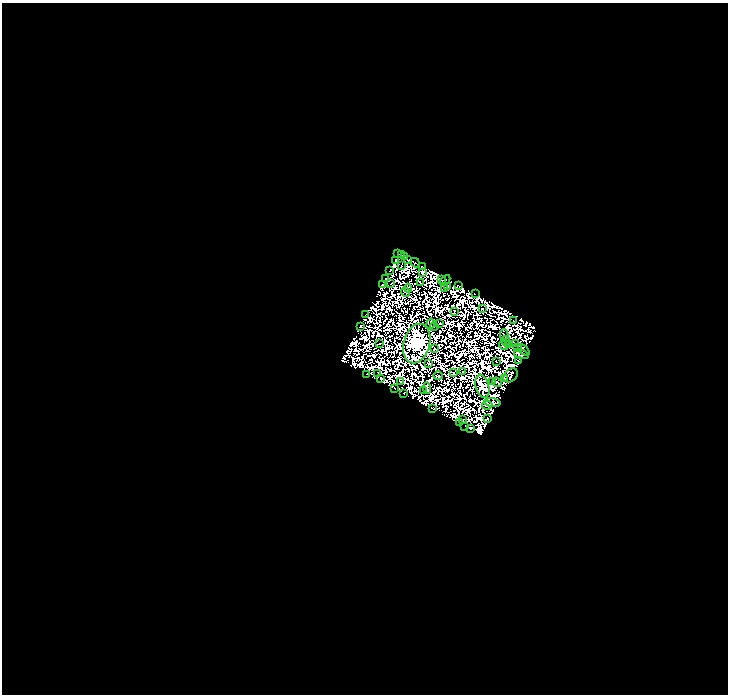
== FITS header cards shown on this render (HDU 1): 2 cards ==
NAXIS1  =                  726
NAXIS2  =                  692

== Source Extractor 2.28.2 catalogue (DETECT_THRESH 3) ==
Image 726 x 692 px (HDU 1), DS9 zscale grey, 1 PNG px = 1 image px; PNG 730 x 696 px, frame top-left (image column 1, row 692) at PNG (2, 3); each listed source drawn as its Kron ellipse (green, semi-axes under 4 px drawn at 4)
Background -0.01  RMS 1.1e-05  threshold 3.18e-05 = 3 sigma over >= 5 px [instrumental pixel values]
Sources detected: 140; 72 with non-positive FLUX_AUTO (blend fragments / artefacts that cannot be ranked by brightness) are neither listed nor drawn; the other 68 listed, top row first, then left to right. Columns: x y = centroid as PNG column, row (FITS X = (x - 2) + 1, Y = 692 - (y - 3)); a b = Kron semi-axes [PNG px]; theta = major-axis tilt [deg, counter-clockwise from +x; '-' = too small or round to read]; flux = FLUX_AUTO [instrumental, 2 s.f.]
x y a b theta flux
398 254 2 2 - 0.65
402 255 2 2 - 1.5
404 257 3 2 - 0.83
396 260 4 3 - 2.7
407 260 3 2 - 1.1
415 263 5 3 - 2.1
401 266 2 2 - 0.11
422 266 2 2 - 0.3
390 270 3 2 - 0.84
423 272 4 3 - 4.6
385 278 3 2 - 0.9
442 280 2 2 - 0.35
445 280 6 2 47 1.7
420 283 3 2 - 0.87
391 284 4 2 - 1.6
382 285 3 3 - 0.075
448 286 4 2 - 0.25
459 286 4 2 - 1.8
408 288 4 3 - 0.69
445 288 2 2 - 0.21
405 292 5 2 - 1.1
475 293 2 2 - 0.25
482 309 2 2 - 0.56
454 311 2 2 - 0.64
365 315 2 2 - 0.78
514 321 3 2 - 0.96
440 323 3 2 - 0.5
430 324 5 2 - 0.25
360 326 3 3 - 1
434 327 4 2 - 0.45
504 335 5 2 - 0.053
506 341 5 2 - 0.66
417 343 20 13 75 1800
379 344 3 2 - 1.3
509 344 3 2 - 1.3
516 344 3 2 - 0.024
504 345 5 4 - 4.2
518 348 3 2 - 4.1
435 349 3 2 - 1.5
524 350 6 2 -42 1.5
521 354 7 4 -15 0.8
518 360 2 2 - 1.6
496 361 2 2 - 1.8
428 363 3 3 - 1.3
463 372 2 2 - 1.2
454 373 2 2 - 0.28
366 374 3 2 - 0.94
378 374 3 2 - 2.3
511 375 8 6 46 5.4
438 376 5 2 - 2.1
381 378 3 2 - 1.5
504 379 4 3 - 0.92
400 381 3 2 - 0.65
492 382 3 2 - 1.2
497 382 5 2 - 0.15
482 386 12 6 -74 22
394 388 4 2 - 0.48
427 388 6 3 -85 1
423 391 2 2 - 0.37
404 393 3 2 - 0.59
492 403 8 3 -7 0.6
487 405 5 3 - 1.5
433 408 3 2 - 0.64
487 419 3 3 - 2.5
463 420 2 2 - 1.1
459 423 2 2 - 0.74
465 426 2 2 - 1.8
470 429 4 2 - 1.1
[72 non-positive-flux detections neither listed nor drawn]